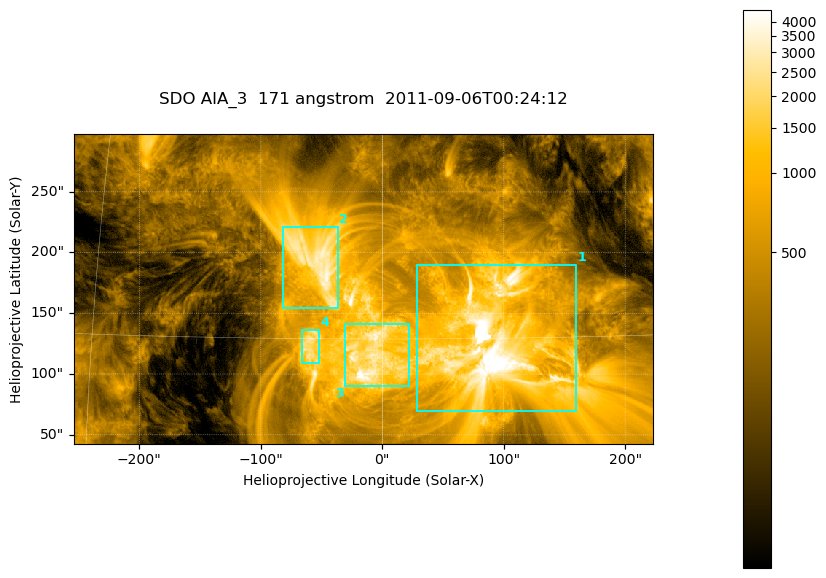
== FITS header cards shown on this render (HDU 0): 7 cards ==
TELESCOP= 'SDO     '           /
INSTRUME= 'AIA_3   '           /
WAVELNTH=                  171 /
WAVEUNIT= 'angstrom'           /
DATE-OBS= '2011-09-06T00:24:12.34' /
CTYPE1  = 'HPLN-TAN'           /
CTYPE2  = 'HPLT-TAN'           /

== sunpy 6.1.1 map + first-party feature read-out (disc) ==
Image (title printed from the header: SDO AIA_3  171 angstrom  2011-09-06T00:24:12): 795 x 425 px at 0.599 arcsec/px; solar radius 952 arcsec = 1588 px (partial field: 4.3% of the solar disc is inside the frame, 100% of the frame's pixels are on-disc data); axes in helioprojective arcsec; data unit not stated in the header (colour bar unlabelled)
Pointing: header CRPIX1/2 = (2050.96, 2049.84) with CRVAL1/2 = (0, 0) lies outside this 795 x 425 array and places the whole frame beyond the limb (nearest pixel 1.29 R_sun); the SolarSoft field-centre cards XCEN/YCEN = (-15.71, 170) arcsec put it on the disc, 1602 arcsec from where CRPIX/CRVAL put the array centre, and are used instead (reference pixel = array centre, CRVAL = XCEN/YCEN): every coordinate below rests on XCEN/YCEN
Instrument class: DISC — disc imager (sunpy class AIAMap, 171 A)
Bright regions (active regions / flare kernels): reference = the on-disc median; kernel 7 px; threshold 5 sigma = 1461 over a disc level ~328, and >= 1.15x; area >= 337 px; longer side >= 5 px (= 3 arcsec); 4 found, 4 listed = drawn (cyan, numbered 1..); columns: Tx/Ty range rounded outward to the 2 arcsec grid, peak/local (2 s.f.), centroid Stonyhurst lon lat
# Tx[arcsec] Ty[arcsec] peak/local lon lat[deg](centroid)
1 28..160 68..190 37 +5 +15
2 -82..-36 154..222 11 -4 +19
3 -32..22 90..142 15 -1 +14
4 -68..-52 108..136 7.7 -4 +15